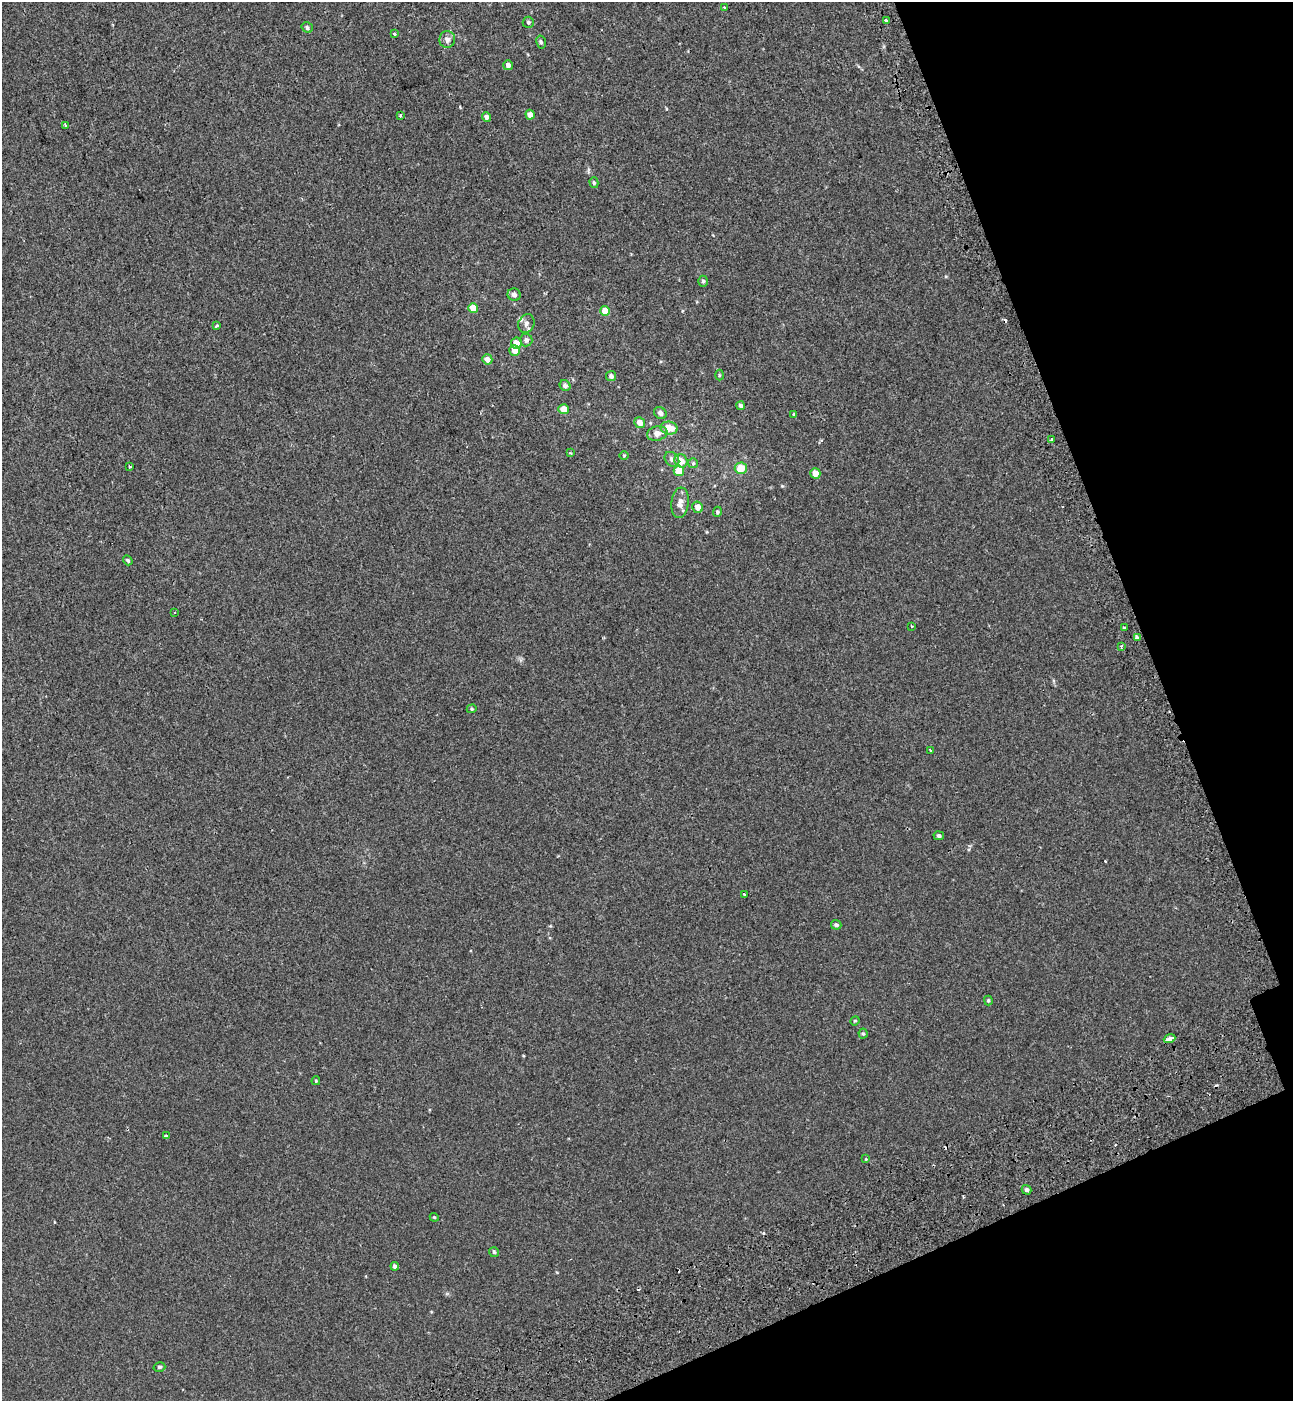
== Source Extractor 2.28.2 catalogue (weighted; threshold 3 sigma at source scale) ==
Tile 12 of 4 x 4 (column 4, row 3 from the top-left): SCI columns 4107-5397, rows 1499-2897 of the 5576 x 5797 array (HDU 1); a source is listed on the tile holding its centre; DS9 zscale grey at full resolution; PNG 1295 x 1403 px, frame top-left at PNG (2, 2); each listed source drawn as its Kron ellipse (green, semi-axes under 4 px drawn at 4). Shown black and unused: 17% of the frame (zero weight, under 2 of 3 exposures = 6% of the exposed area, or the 3 px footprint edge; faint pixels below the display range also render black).
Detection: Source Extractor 2.28.2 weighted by HDU 2 'WHT'; one run over the whole footprint, this tile lists its part. Background -7.26e-04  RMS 0.0031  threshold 0.0137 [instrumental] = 3 sigma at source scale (4.5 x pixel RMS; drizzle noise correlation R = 1.50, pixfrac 1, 0.0396/0.0396 arcsec/px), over >= 5 px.
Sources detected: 77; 7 cosmic-ray / hot-pixel residue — neither listed nor drawn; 1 inside a brighter listed object's ellipse — not listed separately; the other 69 listed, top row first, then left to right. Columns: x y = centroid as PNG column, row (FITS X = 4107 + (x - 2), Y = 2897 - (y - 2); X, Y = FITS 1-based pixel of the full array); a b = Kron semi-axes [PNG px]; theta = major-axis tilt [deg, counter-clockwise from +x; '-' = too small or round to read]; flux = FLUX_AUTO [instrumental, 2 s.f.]
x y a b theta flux
725 8 3 3 - 2.6
886 21 4 3 - 3.8
528 22 6 5 - 0.49
307 28 6 5 - 0.6
394 34 3 3 - 0.98
447 39 8 8 - 1.5
541 42 6 4 -78 0.55
508 65 5 5 - 1
400 115 3 3 - 0.54
530 115 5 4 - 1.7
486 117 5 4 - 1.1
65 126 4 2 - 0.4
594 183 5 4 - 0.46
703 281 5 4 - 0.43
514 295 6 6 - 1.1
473 308 5 5 - 4.3
605 311 5 5 - 4.7
526 323 9 7 65 1.1
217 326 3 2 - 0.39
526 340 6 6 - 1
516 343 6 5 - 2.4
515 350 5 5 - 2.9
487 359 5 5 - 1.7
719 375 5 3 - 0.29
611 376 5 5 - 0.88
565 385 6 5 - 0.91
741 406 4 4 - 0.79
564 409 5 5 - 2.7
660 413 7 5 -31 0.94
794 414 3 3 - 0.29
640 423 5 5 - 1.9
669 428 8 6 -8 3.7
657 433 10 7 13 2.2
1052 440 3 3 - 4.2
570 453 4 3 - 0.3
624 455 5 3 - 0.24
672 459 8 6 -45 1.1
681 461 7 6 - 2.8
693 463 5 5 - 0.33
130 467 3 3 - 0.57
741 468 6 5 - 4.6
679 471 5 5 - 5.1
815 473 5 5 - 3
680 503 15 8 83 2.2
698 507 6 5 - 1.9
717 512 5 4 - 0.44
128 560 5 4 - 0.47
175 612 3 3 - 0.49
911 626 3 2 - 0.2
1124 628 3 3 - 0.48
1137 638 3 3 - 1.3
1121 646 3 3 - 0.34
472 709 5 4 - 0.37
930 751 3 3 - 2.3
939 836 5 4 - 0.63
745 894 4 3 - 0.51
836 925 5 5 - 0.69
988 1000 5 4 - 0.39
855 1021 5 4 - 0.28
863 1034 5 4 - 0.42
1170 1039 6 3 22 4.9
316 1081 4 3 - 0.28
166 1136 4 3 - 2.6
866 1159 3 3 - 0.33
1026 1190 5 4 - 0.73
434 1217 4 3 - 0.26
494 1252 5 5 - 0.45
395 1266 4 4 - 0.77
159 1367 6 4 15 0.5
Overlapping masked pixels (flux is a lower limit): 1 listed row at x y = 1170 1039